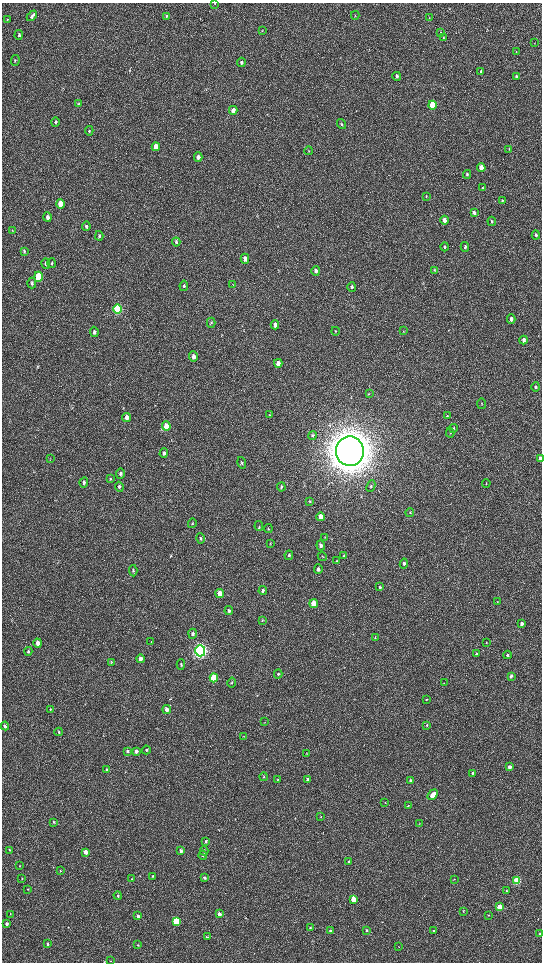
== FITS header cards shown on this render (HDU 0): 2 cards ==
NAXIS1  =                 1080 / length of data axis 1
NAXIS2  =                 1920 / length of data axis 2

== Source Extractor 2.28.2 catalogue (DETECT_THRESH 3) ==
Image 1080 x 1920 px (HDU 0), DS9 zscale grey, zoomed out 1/2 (1 PNG px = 2 x 2 image px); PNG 544 x 964 px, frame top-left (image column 1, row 1919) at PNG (2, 3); each listed source drawn as its Kron ellipse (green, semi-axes under 4 px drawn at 4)
Background 516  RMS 35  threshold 104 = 3 sigma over >= 5 px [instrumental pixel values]
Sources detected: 193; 2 cannot appear on this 1/2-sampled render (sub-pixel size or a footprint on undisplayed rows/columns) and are neither listed nor drawn; the other 191 listed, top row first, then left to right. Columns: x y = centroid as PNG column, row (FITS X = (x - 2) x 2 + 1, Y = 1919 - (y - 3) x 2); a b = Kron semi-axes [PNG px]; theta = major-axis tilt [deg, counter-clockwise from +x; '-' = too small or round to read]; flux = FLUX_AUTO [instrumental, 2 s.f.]
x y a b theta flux
214 3 2 2 - 3.4e+03
355 15 4 2 - 4.7e+03
32 16 6 3 46 1.9e+04
167 16 3 3 - 6.5e+03
429 18 4 2 - 3.2e+03
7 19 4 3 - 4.3e+03
262 31 4 2 - 3.9e+03
440 32 3 2 - 3.5e+03
19 35 5 3 - 1.1e+04
443 38 3 3 - 4.5e+03
535 43 3 1 - 2.0e+03
516 52 3 2 - 4.1e+03
15 60 5 3 - 8.0e+03
241 62 4 4 - 1.5e+04
481 72 4 3 - 1.2e+04
397 76 4 3 - 1.3e+04
516 76 4 3 - 1.1e+04
78 104 4 4 - 7.7e+03
433 105 4 3 - 3.9e+05
233 110 4 3 - 6.3e+04
55 122 5 3 - 1.0e+04
341 124 5 4 - 9.9e+03
89 131 5 4 - 8.0e+03
156 147 4 3 - 1.1e+05
509 149 3 2 - 2.9e+03
309 151 4 2 - 3.3e+03
198 157 5 4 - 3.4e+04
481 168 4 3 - 7.3e+04
467 174 4 3 - 9.9e+03
483 188 4 3 - 7.9e+03
426 197 4 2 - 4.3e+03
502 200 3 3 - 5.0e+03
60 204 4 3 - 1.6e+05
474 213 4 3 - 2.5e+04
47 217 5 3 - 2.9e+04
444 220 4 3 - 4.5e+04
492 221 4 3 - 1.1e+04
86 226 4 3 - 1.4e+04
12 231 4 2 - 3.8e+03
536 235 4 3 - 1.1e+04
99 236 4 3 - 1.0e+04
176 242 4 3 - 1.2e+04
445 247 4 3 - 1.2e+04
465 247 5 3 - 9.4e+03
24 251 4 3 - 8.5e+03
245 259 5 3 - 3.0e+04
46 263 5 4 - 1.5e+04
52 263 5 3 - 7.2e+03
434 270 4 3 - 4.8e+03
316 271 5 3 - 2.3e+04
38 277 5 3 - 2.9e+05
32 283 5 3 - 1.2e+04
233 285 4 2 - 4.1e+03
184 286 5 3 - 1.1e+04
352 287 5 3 - 1.5e+04
118 309 5 4 - 9.8e+05
511 319 4 3 - 2.9e+04
211 323 5 4 - 7.4e+03
275 325 5 3 - 3.4e+04
335 331 4 3 - 6.1e+03
403 331 3 2 - 4.0e+03
94 332 5 4 - 1.3e+04
524 340 4 3 - 3.2e+04
193 356 5 4 - 3.3e+04
278 363 4 3 - 5.4e+04
536 387 5 3 - 1.1e+04
369 393 4 2 - 4.6e+03
481 404 5 3 - 5.5e+03
270 415 4 3 - 5.4e+03
447 416 3 3 - 4.4e+03
127 417 4 3 - 4.2e+04
166 426 5 4 - 1.2e+05
454 428 4 3 - 6.3e+03
450 433 5 3 - 6.1e+03
312 435 5 4 - 1.1e+04
350 451 15 14 - 2.2e+07
164 453 5 4 - 1.4e+04
50 458 3 2 - 3.2e+03
540 459 4 2 - 6.8e+04
242 463 6 4 -74 1.2e+04
120 474 5 4 - 1.4e+04
110 479 4 3 - 4.9e+03
84 482 5 3 - 1.4e+04
486 483 4 2 - 3.8e+03
371 486 6 3 65 7.2e+03
119 487 5 3 - 1.1e+04
281 487 4 3 - 9.4e+03
310 502 4 3 - 6.0e+03
410 513 4 3 - 5.4e+03
321 517 4 3 - 7.2e+04
192 523 5 3 - 6.8e+03
259 526 5 3 - 6.0e+03
268 529 4 3 - 5.8e+03
325 537 4 2 - 4.5e+03
200 538 5 4 - 8.2e+03
270 544 3 3 - 4.3e+03
321 545 5 4 - 2.3e+04
289 555 5 4 - 1.3e+04
322 556 4 3 - 5.2e+03
344 556 4 3 - 5.6e+03
337 561 4 3 - 5.3e+03
404 563 5 3 - 1.7e+04
318 569 5 3 - 1.4e+04
133 571 6 3 -85 8.7e+03
380 587 4 3 - 8.4e+03
263 591 4 3 - 1.4e+04
220 593 4 3 - 8.1e+04
497 602 3 2 - 2.9e+03
314 604 4 3 - 2.2e+05
229 611 4 4 - 1.1e+04
262 620 3 3 - 6.1e+03
522 624 4 3 - 2.3e+04
192 634 5 4 - 2.0e+04
375 638 4 3 - 5.5e+03
151 642 3 3 - 4.2e+03
38 643 4 4 - 4.5e+04
486 643 3 2 - 2.7e+03
28 651 4 4 - 8.8e+03
200 651 6 5 - 3.3e+06
476 654 3 3 - 6.5e+03
507 655 4 3 - 1.3e+04
140 659 4 3 - 3.3e+04
111 663 3 3 - 3.8e+03
181 664 5 3 - 8.7e+03
278 674 4 4 - 1.0e+04
511 676 4 3 - 2.0e+04
214 678 4 3 - 4.3e+05
232 683 5 3 - 5.3e+03
444 683 3 2 - 4.0e+03
426 699 3 3 - 5.2e+03
50 709 4 2 - 4.7e+03
167 709 4 3 - 3.6e+04
264 722 3 2 - 3.2e+03
427 725 4 3 - 6.5e+03
5 726 4 3 - 1.7e+04
59 732 4 3 - 8.1e+03
243 736 4 2 - 3.6e+03
146 750 4 4 - 1.2e+04
127 751 4 3 - 1.4e+04
136 751 4 3 - 2.4e+04
306 753 3 2 - 2.4e+03
510 767 3 3 - 3.5e+04
106 769 4 3 - 7.9e+03
472 773 4 3 - 1.2e+04
263 777 4 3 - 6.6e+03
277 780 3 2 - 3.8e+03
308 780 3 3 - 2.6e+04
410 780 3 3 - 7.0e+03
432 795 6 3 48 6.8e+04
385 802 3 2 - 3.6e+03
408 805 3 3 - 4.3e+03
320 817 3 3 - 4.2e+03
54 822 3 3 - 6.4e+03
419 823 3 2 - 3.0e+03
206 841 4 4 - 9.7e+03
9 850 3 3 - 4.7e+03
181 851 4 3 - 1.8e+04
204 851 4 4 - 1.0e+04
86 852 3 3 - 6.2e+04
203 855 4 3 - 9.7e+03
349 862 3 3 - 2.0e+04
20 865 3 2 - 3.3e+03
60 870 3 3 - 4.6e+03
153 876 3 3 - 5.8e+03
204 878 4 3 - 1.4e+04
22 879 3 3 - 5.2e+03
132 879 3 2 - 5.2e+03
454 879 2 2 - 3.1e+03
517 881 3 3 - 4.8e+05
28 889 3 2 - 4.2e+03
506 891 4 3 - 5.2e+03
118 896 4 3 - 1.1e+04
353 899 3 3 - 1.1e+05
500 907 3 3 - 1.3e+05
463 911 3 2 - 5.0e+03
10 914 3 2 - 3.7e+03
219 914 3 3 - 2.8e+04
488 915 3 2 - 3.1e+03
138 916 3 3 - 2.7e+04
176 921 3 3 - 4.0e+05
7 924 3 3 - 1.7e+04
310 927 3 3 - 5.4e+03
366 930 3 3 - 8.7e+03
330 931 3 3 - 1.4e+04
433 931 3 3 - 4.4e+03
540 934 3 3 - 9.1e+03
207 937 3 3 - 7.2e+03
47 944 3 3 - 1.3e+04
138 945 4 3 - 6.6e+03
399 947 4 2 - 2.8e+03
110 961 3 2 - 3.9e+03
At the frame edge (FLAGS 8, measured only in part): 2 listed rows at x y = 214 3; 540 459
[2 sub-pixel or undisplayed-footprint detections neither listed nor drawn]